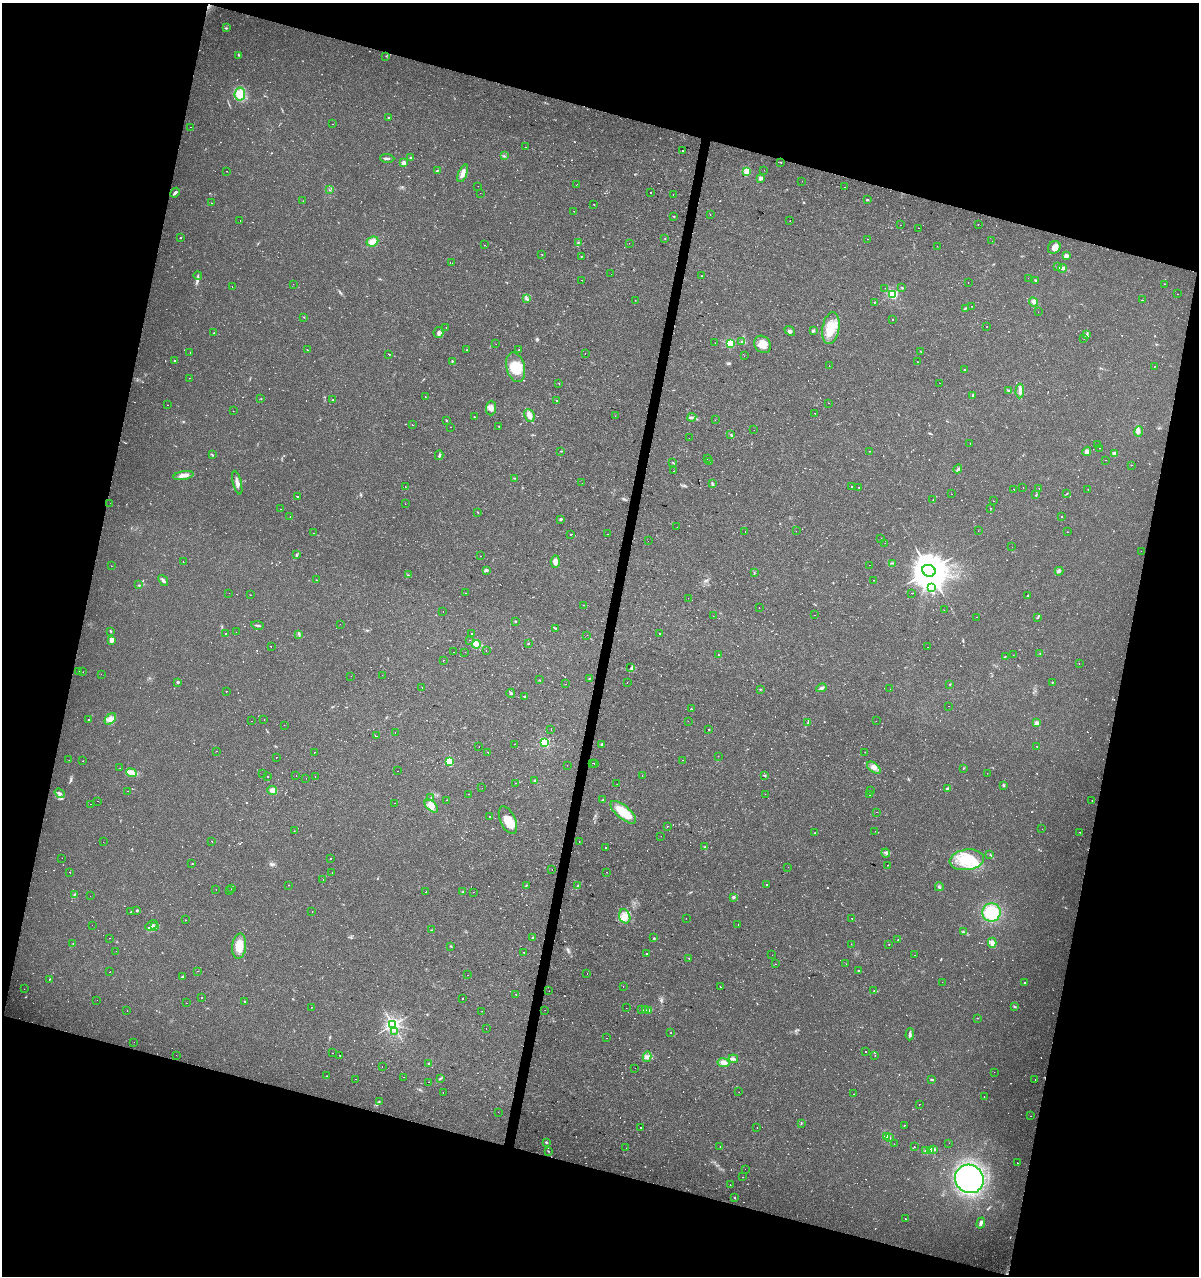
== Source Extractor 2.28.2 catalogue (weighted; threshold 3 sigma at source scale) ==
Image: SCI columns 218-5003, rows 5-5098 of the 5283 x 5098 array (HDU 1 of 3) = the unmasked area's bounding box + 8 px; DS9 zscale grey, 4 x 4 block average (1 PNG px = mean of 4 x 4 image px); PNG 1201 x 1278 px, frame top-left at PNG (2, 3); each listed source drawn as its Kron ellipse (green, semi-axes under 4 px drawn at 4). Shown black and unused: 31% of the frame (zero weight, under 2 of 3 exposures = <1% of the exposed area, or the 3 px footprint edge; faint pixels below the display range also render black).
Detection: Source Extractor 2.28.2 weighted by HDU 2 'WHT'. Background 0.0208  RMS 0.0036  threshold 0.016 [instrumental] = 3 sigma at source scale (4.5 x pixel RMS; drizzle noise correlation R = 1.50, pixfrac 1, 0.0396/0.0396 arcsec/px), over >= 5 px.
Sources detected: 1003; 7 too faint to see at this stretch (4 x 4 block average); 200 cosmic-ray / hot-pixel residue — neither listed nor drawn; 12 coinciding with a brighter row at this scale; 13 inside a brighter listed object's ellipse — not listed separately; of the other 771, all 500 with FLUX_AUTO >= 0.751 (the completeness limit of this list) listed and drawn (271 fainter detections not listed), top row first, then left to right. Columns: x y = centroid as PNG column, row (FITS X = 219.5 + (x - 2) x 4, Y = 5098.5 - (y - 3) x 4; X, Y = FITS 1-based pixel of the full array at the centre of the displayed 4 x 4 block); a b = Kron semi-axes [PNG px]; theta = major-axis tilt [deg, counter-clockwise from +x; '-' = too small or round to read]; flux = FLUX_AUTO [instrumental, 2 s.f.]
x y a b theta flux
226 28 4 2 - 1.8
239 55 3 2 - 1.5
386 56 2 2 - 0.79
240 94 7 5 81 30
389 118 2 2 - 2
332 124 2 2 - 1.1
191 127 2 2 - 8.6
525 147 2 2 - 3.9
683 150 2 2 - 180
504 156 2 2 - 1.4
387 158 7 2 -2 4.1
411 158 3 3 - 3.4
781 162 2 2 - 0.99
403 163 2 2 - 48
437 170 3 2 - 1.6
764 170 2 2 - 2.7
227 171 2 2 - 0.85
747 171 4 3 - 18
463 173 9 4 68 14
760 178 2 2 - 35
802 181 2 2 - 0.94
576 185 2 2 - 0.79
478 186 2 2 - 0.88
844 187 2 2 - 0.95
329 190 2 2 - 1.3
175 193 5 2 - 4.3
480 193 2 2 - 6
650 193 2 2 - 15
673 194 2 2 - 2.2
867 200 2 2 - 2.5
303 201 2 2 - 1.1
211 203 2 2 - 1.5
594 205 2 2 - 1.5
574 211 2 2 - 1.3
710 215 2 2 - 7.8
673 216 2 2 - 0.87
240 220 2 2 - 1.8
790 221 2 2 - 1.2
978 224 2 2 - 2
900 225 2 2 - 0.82
919 228 2 2 - 2.8
180 238 2 2 - 1.2
665 239 2 2 - 0.82
867 239 2 2 - 1.7
992 241 2 2 - 1.2
372 242 6 5 - 15
578 242 3 2 - 1.6
629 243 2 2 - 0.85
484 245 2 2 - 1.2
937 246 2 2 - 0.9
1054 247 7 6 - 19
542 254 2 2 - 0.83
1066 256 2 2 - 35
581 257 2 2 - 1.1
452 263 2 2 - 2.1
1058 267 3 2 - 2.6
1062 268 4 4 - 4.9
611 274 2 2 - 1.4
198 275 4 2 - 1.7
701 276 2 2 - 0.9
1028 278 2 2 - 1
581 280 2 2 - 1.3
1035 280 3 2 - 1.6
968 282 2 2 - 3.4
293 284 2 2 - 1.2
1165 284 2 2 - 0.78
232 286 2 2 - 0.78
902 287 3 2 - 1.1
885 288 2 2 - 0.81
893 294 2 2 - 280
1177 294 2 2 - 5.1
526 299 3 2 - 3.2
635 300 2 2 - 2.3
1142 300 2 2 - 78
875 302 2 2 - 1
1033 302 5 3 - 5.1
972 306 2 2 - 2.4
966 308 3 2 - 1.6
1038 312 2 2 - 2.7
304 317 2 2 - 0.85
893 319 2 2 - 1.1
987 327 2 2 - 0.9
446 328 2 2 - 0.76
831 328 16 8 80 44
790 331 6 3 -39 5.7
813 331 3 2 - 4.4
438 332 5 5 - 6.8
214 333 2 2 - 0.75
1087 334 3 2 - 1.4
1083 338 2 2 - 1.6
741 341 2 2 - 1.5
715 343 2 2 - 0.9
730 343 2 2 - 170
496 344 2 2 - 1.5
763 344 9 7 -51 22
307 350 3 2 - 1.1
467 350 2 2 - 1.1
519 350 2 2 - 1.3
921 352 2 2 - 0.8
190 353 2 2 - 4.8
389 354 2 2 - 6.1
585 354 2 2 - 1.3
744 356 2 2 - 1.3
174 361 2 2 - 1
452 361 2 2 - 1.8
918 362 2 2 - 0.91
829 365 2 2 - 2
1154 366 2 2 - 1.5
516 367 15 9 -75 45
964 370 3 2 - 1.4
190 378 2 2 - 1.4
940 383 2 2 - 1.5
559 384 2 2 - 2.3
1009 391 4 2 - 2.2
1020 391 7 3 88 8.8
973 395 3 2 - 2
425 396 2 2 - 18
261 399 2 2 - 0.94
333 400 2 2 - 1.6
557 400 2 2 - 3.4
828 403 2 2 - 1.2
168 405 2 2 - 0.93
491 408 7 5 88 11
233 411 2 2 - 3.8
815 413 2 2 - 1.2
530 415 7 5 -66 16
615 416 2 2 - 0.87
474 417 3 2 - 1.4
692 417 4 2 - 3.1
446 420 2 2 - 1.5
715 420 2 2 - 2.3
412 425 2 2 - 0.87
451 427 2 2 - 1.1
499 427 3 2 - 0.98
754 430 2 2 - 1.3
1139 431 5 3 - 5
731 435 3 2 - 2
689 438 2 2 - 1.1
970 443 2 2 - 1.8
1098 445 2 2 - 1.1
1100 448 2 2 - 1.2
561 451 2 2 - 1.4
870 451 2 2 - 0.84
1087 451 5 4 - 7.9
1114 454 2 2 - 40
212 455 4 2 - 1.5
439 455 5 2 - 3.2
707 459 2 2 - 0.85
1106 460 2 2 - 2.3
709 461 2 2 - 0.86
672 462 2 2 - 0.97
1131 465 2 2 - 0.95
958 469 4 2 - 3.1
674 471 2 2 - 1.8
183 475 10 3 9 12
515 478 3 2 - 1.7
237 483 12 3 -75 12
582 483 2 2 - 0.96
712 484 3 2 - 2
405 486 2 2 - 0.99
851 486 2 2 - 13
859 487 2 2 - 0.93
1023 488 2 2 - 0.8
1039 488 2 2 - 1.6
1014 489 2 2 - 0.95
1088 489 2 2 - 0.8
951 494 2 2 - 0.76
1066 494 3 2 - 1.1
1036 495 3 2 - 1.8
297 496 2 2 - 24
933 500 2 2 - 3.1
993 501 2 2 - 0.79
110 503 2 2 - 0.83
405 504 2 2 - 0.81
991 508 2 2 - 0.82
280 509 2 2 - 0.78
478 512 2 2 - 0.95
290 517 2 2 - 5.8
1062 517 2 2 - 1.5
561 519 4 2 - 2.3
677 527 2 2 - 0.85
745 531 2 2 - 1.2
796 531 2 2 - 2.3
978 531 2 2 - 0.91
1068 532 2 2 - 0.79
313 533 2 2 - 1
570 534 2 2 - 120
607 534 2 2 - 3.9
881 538 2 2 - 3.2
648 541 2 2 - 2.2
885 543 2 2 - 0.79
1012 547 2 2 - 1.1
1141 551 2 2 - 1.1
297 555 2 2 - 1.5
481 556 2 2 - 3.1
183 561 2 2 - 3.4
555 562 6 4 86 11
892 563 3 2 - 1.6
870 565 2 2 - 2.1
111 566 2 2 - 2.1
486 570 3 2 - 6
929 571 7 5 -24 7000
1059 571 4 2 - 3.1
754 573 2 2 - 0.76
408 575 2 2 - 0.77
163 580 6 2 -51 6.1
316 580 2 2 - 0.87
873 580 2 2 - 1.3
139 585 3 2 - 1.8
932 587 2 2 - 1.1
229 593 2 2 - 1.8
466 593 2 2 - 4.8
912 593 2 2 - 0.99
251 595 2 2 - 1.7
1027 596 2 2 - 6.7
688 598 2 2 - 5.7
583 605 2 2 - 1.1
759 607 2 2 - 1.6
944 610 2 2 - 2.1
443 611 2 2 - 1.3
814 615 2 2 - 1.3
713 616 2 2 - 0.77
976 617 2 2 - 0.88
1037 618 2 2 - 0.88
515 621 2 2 - 4.1
340 624 2 2 - 2.1
257 625 6 2 -11 3.6
555 628 3 2 - 2
110 631 4 2 - 1.5
236 632 2 2 - 0.86
225 634 2 2 - 1.2
299 634 3 2 - 2
471 634 2 2 - 6.8
659 634 2 2 - 1.7
587 635 2 2 - 5
112 640 3 3 - 13
469 640 2 2 - 0.82
476 644 4 4 - 14
528 644 2 2 - 1.1
271 647 2 2 - 4.1
927 647 2 2 - 4.2
486 650 2 2 - 8.9
453 652 2 2 - 1.9
465 652 2 2 - 2.1
1040 653 2 2 - 0.81
718 655 2 2 - 3.2
1013 655 2 2 - 0.76
1005 656 2 2 - 0.82
443 660 2 2 - 1
1079 663 2 2 - 1.2
631 668 4 3 - 3.4
78 671 2 2 - 1.3
83 672 2 2 - 0.85
101 674 2 2 - 0.85
382 675 2 2 - 6.6
351 676 2 2 - 1.4
590 678 2 2 - 0.92
539 680 2 2 - 0.84
178 682 2 2 - 9.6
1052 682 2 2 - 0.89
627 683 2 2 - 1.2
565 684 2 2 - 1.8
950 684 2 2 - 1.3
422 688 2 2 - 1
821 688 5 3 - 4.4
760 689 2 2 - 1.1
890 689 2 2 - 0.98
227 691 2 2 - 1.9
511 693 4 2 - 3
525 697 3 2 - 2.9
949 706 2 2 - 1.4
691 709 2 2 - 24
110 719 7 4 47 11
89 720 2 2 - 2.2
264 720 2 2 - 1.2
252 721 2 2 - 0.84
688 721 2 2 - 1.1
876 721 2 2 - 0.83
808 722 4 2 - 2.1
1037 723 2 2 - 34
284 725 2 2 - 2.2
709 729 2 2 - 1.4
551 730 2 2 - 1.4
395 733 2 2 - 0.76
377 736 2 2 - 5.7
544 742 2 2 - 210
514 744 2 2 - 0.84
602 744 3 2 - 2.9
1036 746 2 2 - 1.2
479 747 2 2 - 6.9
216 751 2 2 - 7.2
865 752 2 2 - 2.9
314 753 2 2 - 4.5
488 753 2 2 - 2.6
718 756 2 2 - 1.3
276 757 2 2 - 1.2
69 760 2 2 - 2.5
682 760 2 2 - 1.8
83 761 2 2 - 1.3
449 762 2 2 - 160
592 763 2 2 - 1.1
594 764 2 2 - 1.5
567 765 2 2 - 1
120 768 2 2 - 1.3
874 768 8 4 -38 11
963 768 3 2 - 0.99
398 771 2 2 - 1.4
131 773 6 3 -24 7
987 773 2 2 - 0.94
263 774 2 2 - 2.6
642 775 2 2 - 0.85
268 776 2 2 - 4.2
296 776 2 2 - 0.78
315 776 2 2 - 1.9
765 776 2 2 - 1.5
306 778 2 2 - 2.1
535 781 2 2 - 9.9
516 783 2 2 - 0.94
617 784 2 2 - 0.99
1003 785 3 2 - 2.6
482 788 2 2 - 16
947 788 4 2 - 3.6
272 790 5 4 - 14
871 790 2 2 - 1.1
128 791 2 2 - 1.5
60 793 5 3 - 4.9
468 794 2 2 - 2.9
765 794 2 2 - 2.2
870 795 2 2 - 1.3
431 797 2 2 - 2.5
447 800 2 2 - 6
603 800 2 2 - 1.3
1092 800 2 2 - 1
97 801 2 2 - 1.1
394 803 2 2 - 3.4
90 804 2 2 - 0.99
431 806 8 4 -44 12
623 812 16 6 -39 63
876 812 2 2 - 0.77
489 816 2 2 - 7.6
508 820 15 7 -65 38
667 827 2 2 - 13
1042 829 2 2 - 2.2
294 831 2 2 - 1.3
875 831 2 2 - 0.86
1080 832 2 2 - 2.5
815 833 2 2 - 1.2
661 836 2 2 - 1.6
212 841 2 2 - 3.9
579 841 2 2 - 4.1
103 842 2 2 - 0.89
606 847 2 2 - 3.1
704 847 2 2 - 1.3
886 853 4 3 - 4.9
990 855 2 2 - 0.96
62 858 2 2 - 1.9
330 859 2 2 - 2.5
967 860 17 10 7 70
192 864 2 2 - 1.8
888 865 2 2 - 1.5
788 867 2 2 - 0.97
552 869 2 2 - 1.4
70 872 2 2 - 1.2
607 872 2 2 - 0.78
332 873 2 2 - 1.7
323 879 2 2 - 1.5
289 885 2 2 - 3.9
526 885 2 2 - 0.79
766 885 2 2 - 1.5
578 886 3 2 - 1.7
939 887 4 2 - 3.1
216 889 2 2 - 1.7
231 889 2 2 - 1
230 891 2 2 - 1
426 892 2 2 - 1.3
462 892 2 2 - 0.79
474 892 2 2 - 1.4
75 894 2 2 - 1.1
90 896 2 2 - 1.6
733 897 2 2 - 16
137 910 2 2 - 5
131 912 2 2 - 1.1
312 912 2 2 - 1.8
991 913 9 9 - 87
625 916 7 5 -68 20
686 918 2 2 - 2.3
852 919 2 2 - 6.4
185 920 2 2 - 1
738 924 2 2 - 1.7
92 925 2 2 - 1.9
151 925 7 2 29 5.3
155 927 2 2 - 0.98
431 930 3 2 - 1.3
964 932 2 2 - 1.2
110 938 2 2 - 1.7
532 938 3 2 - 1.1
654 938 2 2 - 1.5
898 940 2 2 - 2.3
992 943 5 4 - 10
73 944 2 2 - 1.1
851 944 2 2 - 0.83
889 945 2 2 - 8.3
239 946 12 7 84 27
451 946 2 2 - 1.2
116 951 2 2 - 1.6
524 952 2 2 - 6.8
647 953 2 2 - 1.9
772 955 2 2 - 0.86
915 955 2 2 - 0.85
689 959 2 2 - 0.77
775 964 2 2 - 1
846 964 2 2 - 1.6
198 971 2 2 - 2.1
859 971 2 2 - 2.1
110 972 2 2 - 0.8
587 973 2 2 - 1.6
468 975 2 2 - 1.2
182 977 3 2 - 2.1
50 979 2 2 - 2.8
942 982 2 2 - 1.1
1025 982 2 2 - 1.3
623 986 2 2 - 1.6
720 987 2 2 - 3.8
24 989 2 2 - 1.3
549 991 2 2 - 0.95
874 991 2 2 - 1.1
516 994 2 2 - 5.1
202 998 2 2 - 1.6
463 999 2 2 - 11
97 1000 2 2 - 1.1
245 1001 2 2 - 1.5
187 1003 2 2 - 2.4
1014 1006 2 2 - 1.6
311 1007 2 2 - 0.89
626 1008 2 2 - 0.79
127 1010 2 2 - 2.1
545 1010 2 2 - 6.4
642 1010 3 2 - 1.5
645 1010 3 2 - 2.1
649 1010 4 3 - 3.7
482 1011 2 2 - 1.6
977 1018 2 2 - 0.82
393 1025 2 2 - 930
486 1028 2 2 - 1.6
395 1031 2 2 - 7.9
671 1033 2 2 - 1.3
910 1034 6 2 88 5.9
607 1038 2 2 - 1.7
134 1042 2 2 - 3.4
866 1051 2 2 - 2.8
332 1053 2 2 - 0.91
176 1055 2 2 - 0.82
340 1055 2 2 - 7.3
875 1056 2 2 - 1.5
647 1057 5 4 - 6.6
733 1059 4 3 - 6.4
429 1063 2 2 - 10
724 1063 6 3 -12 16
382 1067 2 2 - 1.1
635 1068 2 2 - 0.83
994 1072 2 2 - 3.4
327 1076 2 2 - 3
404 1077 2 2 - 0.88
441 1078 3 2 - 1.4
356 1079 2 2 - 0.89
931 1079 4 2 - 2.3
1035 1079 2 2 - 0.92
428 1082 2 2 - 0.85
443 1092 2 2 - 1.7
739 1092 2 2 - 0.93
854 1094 2 2 - 2.5
984 1096 2 2 - 2.2
379 1101 2 2 - 0.95
919 1105 2 2 - 1.7
498 1112 2 2 - 0.77
1030 1116 2 2 - 1.1
801 1123 3 2 - 1.3
904 1125 2 2 - 0.97
641 1127 2 2 - 1.8
757 1128 2 2 - 0.92
886 1137 3 3 - 6.5
890 1138 3 2 - 2.1
547 1142 3 2 - 1.9
949 1143 2 2 - 1.9
894 1144 2 2 - 12
720 1147 2 2 - 1.5
914 1147 2 2 - 7.5
626 1148 2 2 - 0.97
933 1150 3 2 - 2.4
548 1151 3 2 - 1.4
926 1151 4 3 - 3.8
931 1151 4 3 - 4.8
1018 1163 2 2 - 1.5
745 1169 2 2 - 0.76
743 1177 2 2 - 6.2
969 1179 15 14 - 350
730 1185 2 2 - 2.8
735 1198 2 2 - 1.4
905 1219 2 2 - 1.2
981 1223 5 4 - 5.8
Diffuse or blended objects may show on this block-average render without a row.